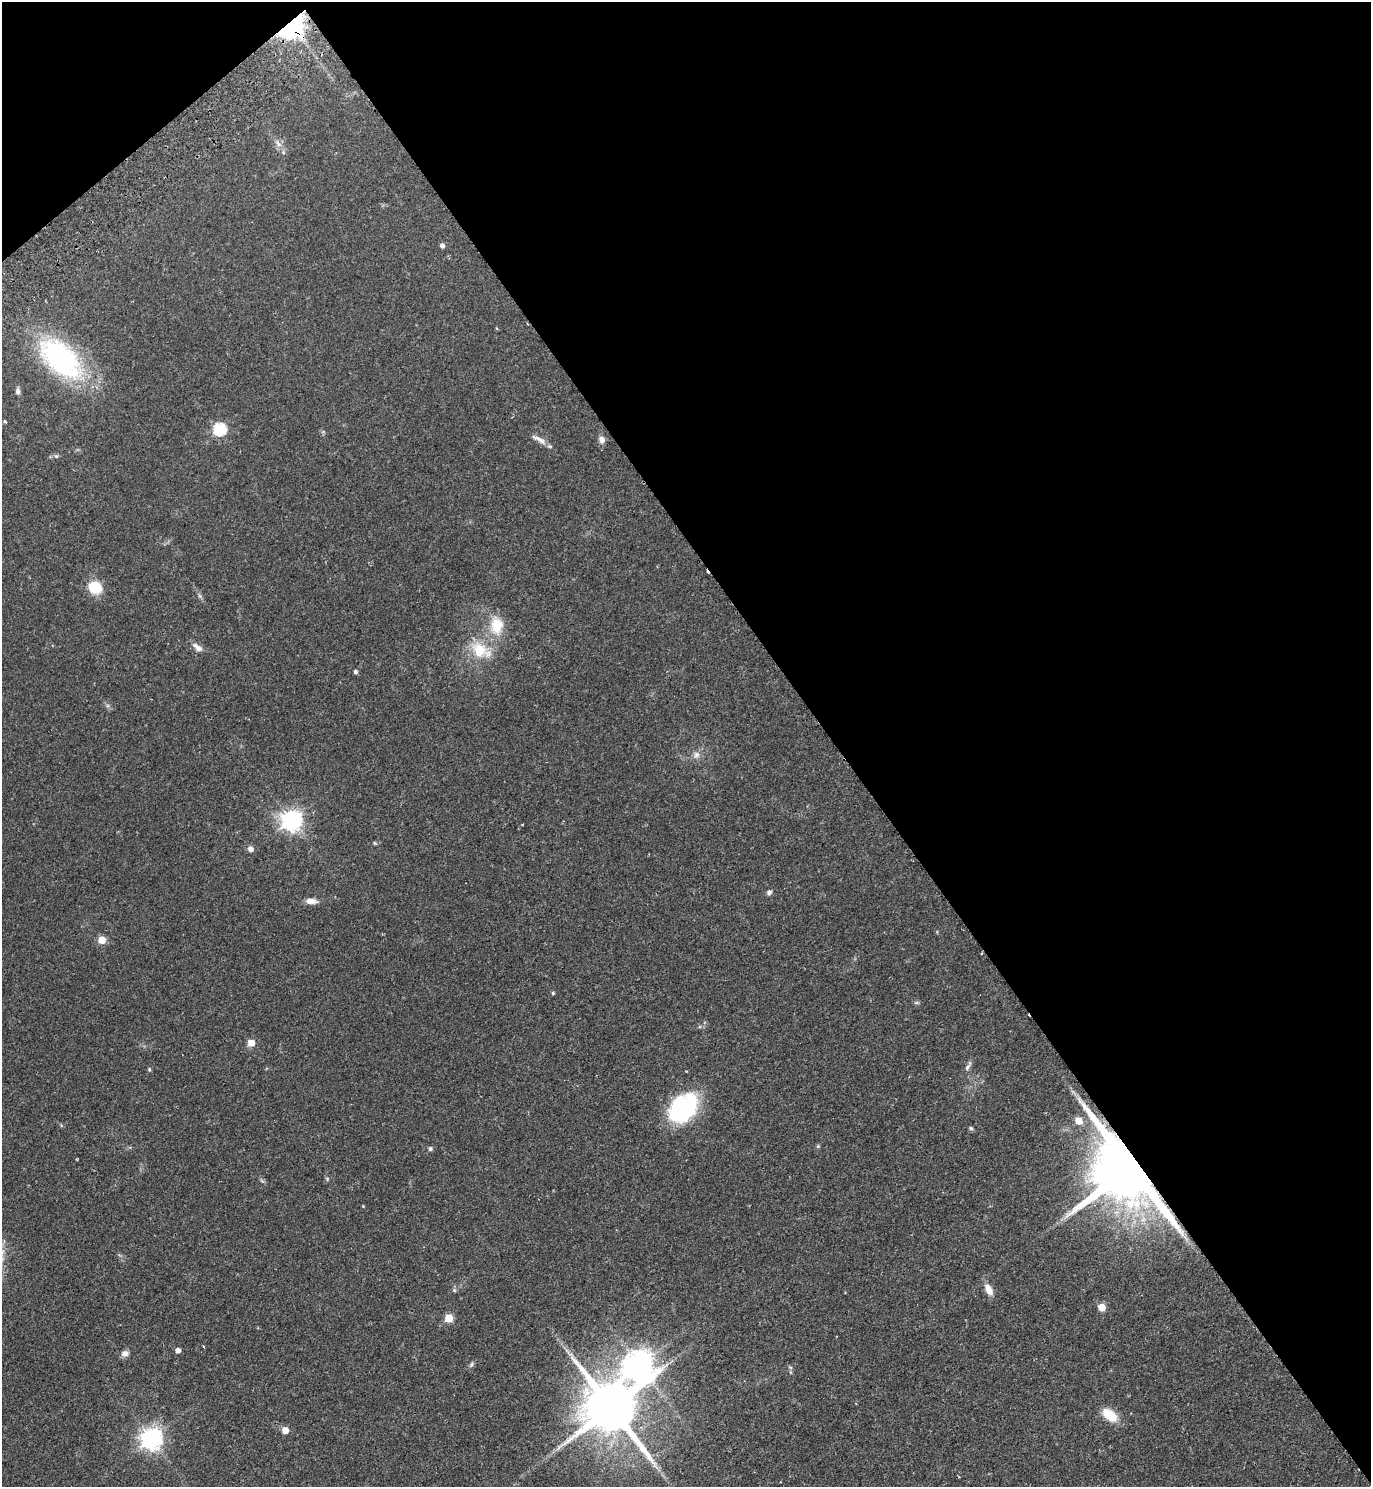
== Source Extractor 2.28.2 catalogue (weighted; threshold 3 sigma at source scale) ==
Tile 3 of 4 x 4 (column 3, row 1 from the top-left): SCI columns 3075-4443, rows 4502-5986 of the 6010 x 6034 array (HDU 1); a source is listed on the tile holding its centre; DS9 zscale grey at full resolution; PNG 1373 x 1489 px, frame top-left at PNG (2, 2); no overlay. Shown black and unused: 41% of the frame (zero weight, under 2 of 3 exposures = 3% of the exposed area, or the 3 px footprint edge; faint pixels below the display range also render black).
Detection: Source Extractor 2.28.2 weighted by HDU 2 'WHT'; one run over the whole footprint, this tile lists its part. Background 0.146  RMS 0.0066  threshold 0.0298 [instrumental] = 3 sigma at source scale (4.5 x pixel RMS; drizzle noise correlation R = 1.50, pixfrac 1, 0.05/0.05 arcsec/px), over >= 5 px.
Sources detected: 51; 1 cosmic-ray / hot-pixel residue — not listed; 1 inside a brighter listed object's ellipse — not listed separately; the other 49 listed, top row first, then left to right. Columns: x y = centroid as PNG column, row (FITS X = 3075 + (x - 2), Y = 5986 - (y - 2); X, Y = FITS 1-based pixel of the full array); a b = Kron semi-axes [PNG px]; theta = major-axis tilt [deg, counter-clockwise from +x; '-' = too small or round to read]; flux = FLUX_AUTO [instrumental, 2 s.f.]
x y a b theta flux
290 25 9 7 38 720
278 143 13 6 -54 3.2
442 246 5 5 - 2.2
61 359 46 26 -43 120
18 391 8 6 84 1.9
5 421 4 3 - 1.1
219 429 6 6 - 68
539 439 24 6 -28 4.6
602 439 9 7 -71 3.1
56 456 6 5 - 1.1
95 587 12 11 - 20
200 596 7 4 -71 1.2
497 625 24 17 -89 17
198 648 11 8 -31 3.5
479 650 26 21 -47 21
355 672 4 4 - 1.7
696 755 10 8 44 3.3
291 820 8 7 - 340
374 843 6 4 -88 0.65
250 849 6 6 - 3.3
769 892 7 6 - 1.7
311 901 15 7 -4 4.5
102 940 5 5 - 13
553 993 5 4 - 0.79
916 1003 6 4 19 0.96
251 1043 5 5 - 8.6
968 1065 15 4 60 2.1
149 1069 4 4 - 0.96
683 1108 34 24 46 68
1078 1121 6 5 - 10
971 1128 6 5 - 0.99
818 1146 5 4 - 0.8
430 1149 5 5 - 1.5
1130 1167 28 14 -53 9700
454 1290 5 5 - 1
989 1290 14 8 -65 6.3
1101 1307 5 5 - 12
449 1318 5 5 - 17
203 1347 3 2 - 0.75
178 1350 5 5 - 2.9
125 1353 9 8 - 3
569 1353 12 4 -32 2.1
471 1364 8 5 70 1.3
639 1365 11 10 - 850
790 1367 6 4 -19 0.88
611 1408 18 13 -53 4500
1110 1415 16 10 -38 16
285 1430 5 5 - 7.5
151 1439 8 7 - 430
Overlapping masked pixels (flux is a lower limit): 2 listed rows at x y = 290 25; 1130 1167